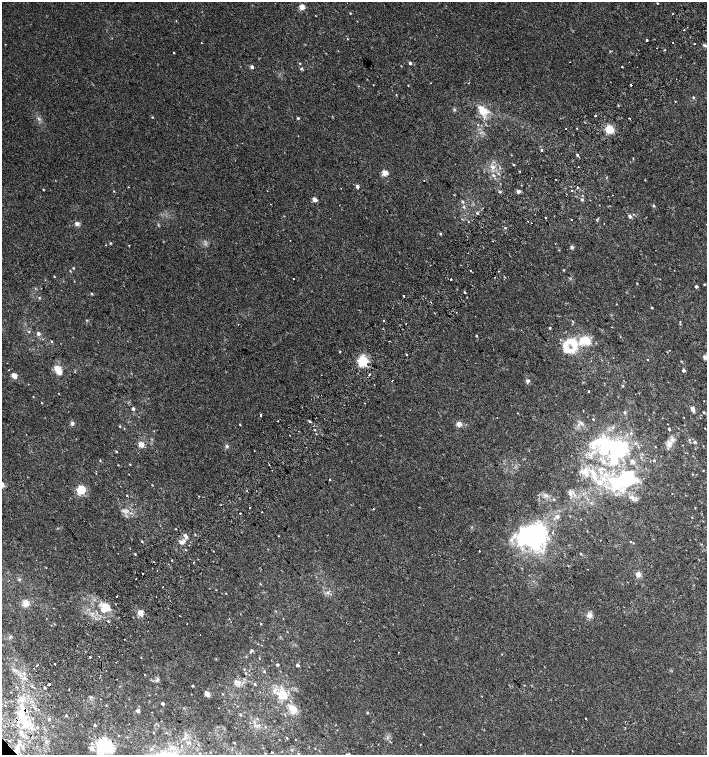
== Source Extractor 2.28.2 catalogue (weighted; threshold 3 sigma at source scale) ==
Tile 10 of 4 x 4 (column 2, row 3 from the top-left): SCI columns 1589-2997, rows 1541-3046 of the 6060 x 6084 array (HDU 1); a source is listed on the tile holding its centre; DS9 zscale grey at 2 x 2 block average (1 PNG px = mean of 2 x 2 image px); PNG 709 x 757 px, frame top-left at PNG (2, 2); no overlay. Shown black and unused: <1% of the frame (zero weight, under 2 of 3 exposures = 2% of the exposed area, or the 3 px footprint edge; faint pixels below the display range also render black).
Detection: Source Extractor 2.28.2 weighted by HDU 2 'WHT'; one run over the whole footprint, this tile lists its part. Background 0.00358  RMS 0.0025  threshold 0.0114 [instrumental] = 3 sigma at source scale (4.5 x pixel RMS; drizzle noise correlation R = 1.50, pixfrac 1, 0.0396/0.0396 arcsec/px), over >= 5 px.
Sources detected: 290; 1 too faint to see at this stretch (2 x 2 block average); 2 inside a brighter object's white glare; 13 cosmic-ray / hot-pixel residue — not listed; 1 coinciding with a brighter row at this scale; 13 inside a brighter listed object's ellipse — not listed separately; the other 260 listed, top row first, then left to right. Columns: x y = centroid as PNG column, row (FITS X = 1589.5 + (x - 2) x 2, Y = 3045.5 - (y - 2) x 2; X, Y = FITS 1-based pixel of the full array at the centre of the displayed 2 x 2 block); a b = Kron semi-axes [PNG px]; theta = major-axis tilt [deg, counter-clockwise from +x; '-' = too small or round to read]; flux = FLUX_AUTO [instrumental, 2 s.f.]
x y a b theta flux
657 3 2 2 - 0.54
302 7 3 3 - 12
350 13 2 2 - 0.39
316 16 2 2 - 0.25
176 20 2 2 - 0.44
684 30 2 2 - 1.2
348 39 2 2 - 0.28
647 40 2 2 - 3.9
673 42 2 2 - 1.9
201 43 2 2 - 1.1
694 43 2 2 - 1.8
5 44 3 2 - 0.22
705 46 3 2 - 1.2
665 50 2 2 - 0.39
174 52 2 2 - 0.96
570 62 2 2 - 0.6
300 63 2 2 - 0.35
410 63 3 2 - 1.3
401 66 3 2 - 0.26
252 67 5 4 - 1.1
622 67 2 2 - 1.2
302 68 4 3 - 0.63
469 83 2 2 - 0.26
408 85 2 2 - 0.28
631 85 2 2 - 4.4
396 94 2 2 - 0.62
693 97 3 3 - 0.6
675 102 3 2 - 0.23
454 110 4 3 - 0.71
482 110 11 7 -45 9.4
595 116 2 2 - 2.5
152 117 3 2 - 0.49
298 118 3 2 - 0.82
629 118 2 2 - 0.47
566 129 2 2 - 0.76
609 129 3 3 - 45
541 150 2 2 - 3.5
577 155 3 2 - 3.4
513 165 2 2 - 0.48
492 167 7 5 -39 2.4
578 167 2 2 - 0.65
519 171 2 2 - 0.3
385 173 3 3 - 16
498 174 3 3 - 0.54
493 175 4 3 - 0.83
357 186 3 3 - 2.4
577 187 2 2 - 1.4
43 190 2 2 - 0.4
571 190 2 2 - 1.8
114 191 2 2 - 0.72
518 191 5 4 - 1.3
499 192 3 3 - 0.74
314 200 3 3 - 5.6
582 200 4 3 - 0.74
462 202 3 3 - 0.73
654 206 3 3 - 0.81
464 207 3 2 - 0.56
477 213 2 2 - 1.1
633 214 3 2 - 0.36
630 216 5 4 - 1.2
545 217 2 2 - 2
462 219 2 2 - 0.3
571 219 2 2 - 0.32
597 220 3 2 - 0.36
528 221 2 2 - 1.2
77 223 6 5 - 1.7
531 223 2 2 - 0.74
505 228 2 2 - 1.1
440 234 3 3 - 0.64
290 240 2 2 - 0.22
493 241 2 2 - 2.3
110 243 3 3 - 0.46
129 246 2 2 - 0.31
572 247 5 4 - 0.97
73 268 3 3 - 0.44
564 270 3 2 - 0.38
70 271 3 2 - 0.34
471 271 2 2 - 0.92
499 271 2 2 - 0.57
54 276 2 2 - 0.37
495 277 2 2 - 0.22
293 279 2 2 - 1
451 279 2 2 - 4.3
637 284 3 2 - 0.37
704 284 2 2 - 0.43
697 286 2 2 - 1.3
465 292 2 2 - 0.75
92 294 3 3 - 0.55
404 296 2 2 - 0.68
39 298 3 3 - 0.53
652 308 3 2 - 0.53
383 320 2 2 - 0.51
680 322 3 2 - 0.34
238 324 2 2 - 0.55
406 324 2 2 - 0.44
550 328 3 2 - 0.56
29 332 3 2 - 0.48
38 333 3 3 - 1.9
476 336 3 2 - 0.5
51 341 3 2 - 0.42
573 343 25 17 -72 19
669 350 2 2 - 0.19
340 352 2 2 - 0.58
406 354 2 2 - 1.1
705 357 5 5 - 1.7
647 360 2 2 - 0.88
363 361 3 3 - 84
682 361 4 2 - 0.33
365 365 3 2 - 3.2
58 370 11 6 -63 7.2
684 370 3 2 - 2.3
369 374 2 2 - 0.94
14 375 5 4 - 3.8
392 381 2 2 - 1.2
528 381 5 4 - 1.4
623 386 3 3 - 0.44
588 391 2 2 - 0.55
33 397 2 2 - 0.26
42 403 2 2 - 0.24
365 403 2 2 - 0.92
133 409 3 3 - 1.1
693 409 6 4 -66 2.5
625 412 3 3 - 0.66
704 412 3 2 - 0.63
518 413 2 2 - 0.22
261 415 2 2 - 5
593 419 2 2 - 0.44
278 421 2 2 - 1.1
310 421 3 2 - 0.79
72 423 5 5 - 1.3
581 423 6 3 -12 1.1
240 424 3 2 - 0.36
459 424 3 3 - 9.9
119 426 3 2 - 0.37
313 426 2 2 - 0.56
705 428 3 2 - 0.2
669 429 2 2 - 0.85
315 430 2 2 - 0.65
631 433 5 3 - 0.63
316 434 2 2 - 0.48
689 440 3 3 - 0.64
695 442 4 4 - 0.91
635 443 5 3 - 0.69
141 444 3 3 - 12
669 444 10 7 74 3.8
227 446 5 3 - 0.93
605 447 54 26 -7 66
628 450 5 4 - 1.8
116 451 2 2 - 0.58
100 460 3 2 - 0.41
603 461 5 4 - 2
654 461 3 2 - 0.57
130 464 2 2 - 0.32
118 465 2 2 - 0.29
703 470 2 2 - 0.34
585 472 12 9 -43 5.7
692 474 3 2 - 0.28
329 479 2 2 - 0.64
627 481 28 21 19 40
599 482 7 5 -10 3.3
152 485 2 2 - 0.32
81 490 3 3 - 55
570 493 8 3 72 1.3
672 493 2 2 - 0.19
126 495 2 2 - 0.38
250 508 2 2 - 1.3
695 508 3 2 - 0.25
373 509 2 2 - 0.41
125 511 5 4 - 1.5
262 512 2 2 - 0.36
240 513 2 2 - 0.76
557 517 3 3 - 1.6
692 517 2 2 - 0.26
587 531 2 2 - 0.23
532 536 23 16 2 150
186 537 8 4 -52 2.1
142 541 3 2 - 0.43
630 541 3 2 - 0.43
181 542 6 5 - 1.9
189 545 2 2 - 1.3
185 550 2 2 - 0.93
479 551 2 2 - 0.37
135 554 3 2 - 0.44
581 554 3 2 - 0.4
172 560 2 2 - 0.67
46 568 2 2 - 0.26
588 569 2 2 - 0.24
142 574 2 2 - 0.81
638 574 7 6 - 2.5
19 579 4 3 - 0.75
260 584 3 2 - 0.35
162 587 2 2 - 1.2
216 590 2 2 - 0.24
328 592 5 4 - 1.2
117 595 2 2 - 1.4
26 603 8 7 - 4.5
106 607 7 6 - 7.7
140 613 5 5 - 4.4
589 615 7 7 - 2.8
108 621 2 2 - 1.5
187 624 2 2 - 0.37
261 624 2 2 - 0.35
200 635 2 2 - 0.2
10 637 5 2 - 0.54
124 639 2 2 - 1.1
252 650 4 3 - 0.91
398 652 2 2 - 0.26
90 657 2 2 - 2.4
55 664 2 2 - 0.63
37 665 2 2 - 1.7
277 665 3 2 - 1.1
297 665 2 2 - 1.7
34 668 2 2 - 1.1
14 670 7 3 -9 1.3
264 671 3 3 - 0.55
245 673 3 3 - 0.42
24 674 4 4 - 1.6
144 674 3 2 - 0.27
157 680 5 3 - 0.9
236 681 4 2 - 0.69
254 684 3 3 - 0.56
49 685 3 2 - 6.1
32 686 2 2 - 1.1
193 686 3 3 - 0.48
45 688 3 2 - 0.54
207 693 7 6 - 2
222 694 3 2 - 0.27
282 694 4 3 - 33
163 704 2 2 - 1.9
5 705 2 2 - 0.28
22 708 3 2 - 6.5
184 708 2 2 - 0.3
293 708 13 9 -37 5.9
138 711 5 4 - 1.1
367 712 3 2 - 0.41
240 715 3 3 - 0.51
20 716 9 5 -66 4.7
66 716 2 2 - 0.55
33 718 2 2 - 0.66
585 718 2 2 - 3.2
49 719 4 2 - 0.61
625 722 2 2 - 0.24
26 725 5 4 - 2
95 725 2 2 - 1
38 727 2 2 - 0.96
625 728 3 2 - 0.29
154 733 2 2 - 0.3
22 734 4 2 - 0.79
287 738 2 2 - 0.32
295 739 2 2 - 0.2
390 742 3 2 - 0.28
420 744 2 2 - 0.22
104 745 5 4 - 210
182 746 3 2 - 0.9
92 748 6 6 - 2.4
292 750 3 2 - 0.39
16 752 6 3 -60 1.7
271 752 2 2 - 0.7
265 753 2 2 - 0.26
200 754 4 3 - 0.54
Overlapping masked pixels (flux is a lower limit): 3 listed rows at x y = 631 85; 22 708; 16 752
Isophote crosses this tile's border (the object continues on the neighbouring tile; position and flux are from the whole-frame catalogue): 2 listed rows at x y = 705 46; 705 357
Diffuse or blended objects may show on this block-average render without a row.